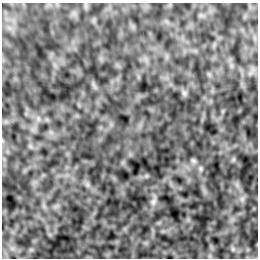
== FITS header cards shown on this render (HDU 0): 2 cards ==
NAXIS1  =                  256 /Number of positions along axis 1
NAXIS2  =                  256 /Number of positions along axis 2

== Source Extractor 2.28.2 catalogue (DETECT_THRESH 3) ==
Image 256 x 256 px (HDU 0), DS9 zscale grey, 1 PNG px = 1 image px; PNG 260 x 260 px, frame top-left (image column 1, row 256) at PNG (2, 3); no overlay
Background 1.48e-06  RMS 0.0022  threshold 0.00665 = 3 sigma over >= 5 px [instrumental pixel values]
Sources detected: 4; all 4 listed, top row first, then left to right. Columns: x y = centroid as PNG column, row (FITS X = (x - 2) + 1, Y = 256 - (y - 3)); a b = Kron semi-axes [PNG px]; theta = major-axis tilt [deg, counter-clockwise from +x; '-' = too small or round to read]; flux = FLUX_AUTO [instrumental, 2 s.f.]
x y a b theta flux
184 93 7 6 - 0.36
193 161 8 6 -20 0.32
242 199 7 6 - 0.43
153 202 9 6 75 0.55